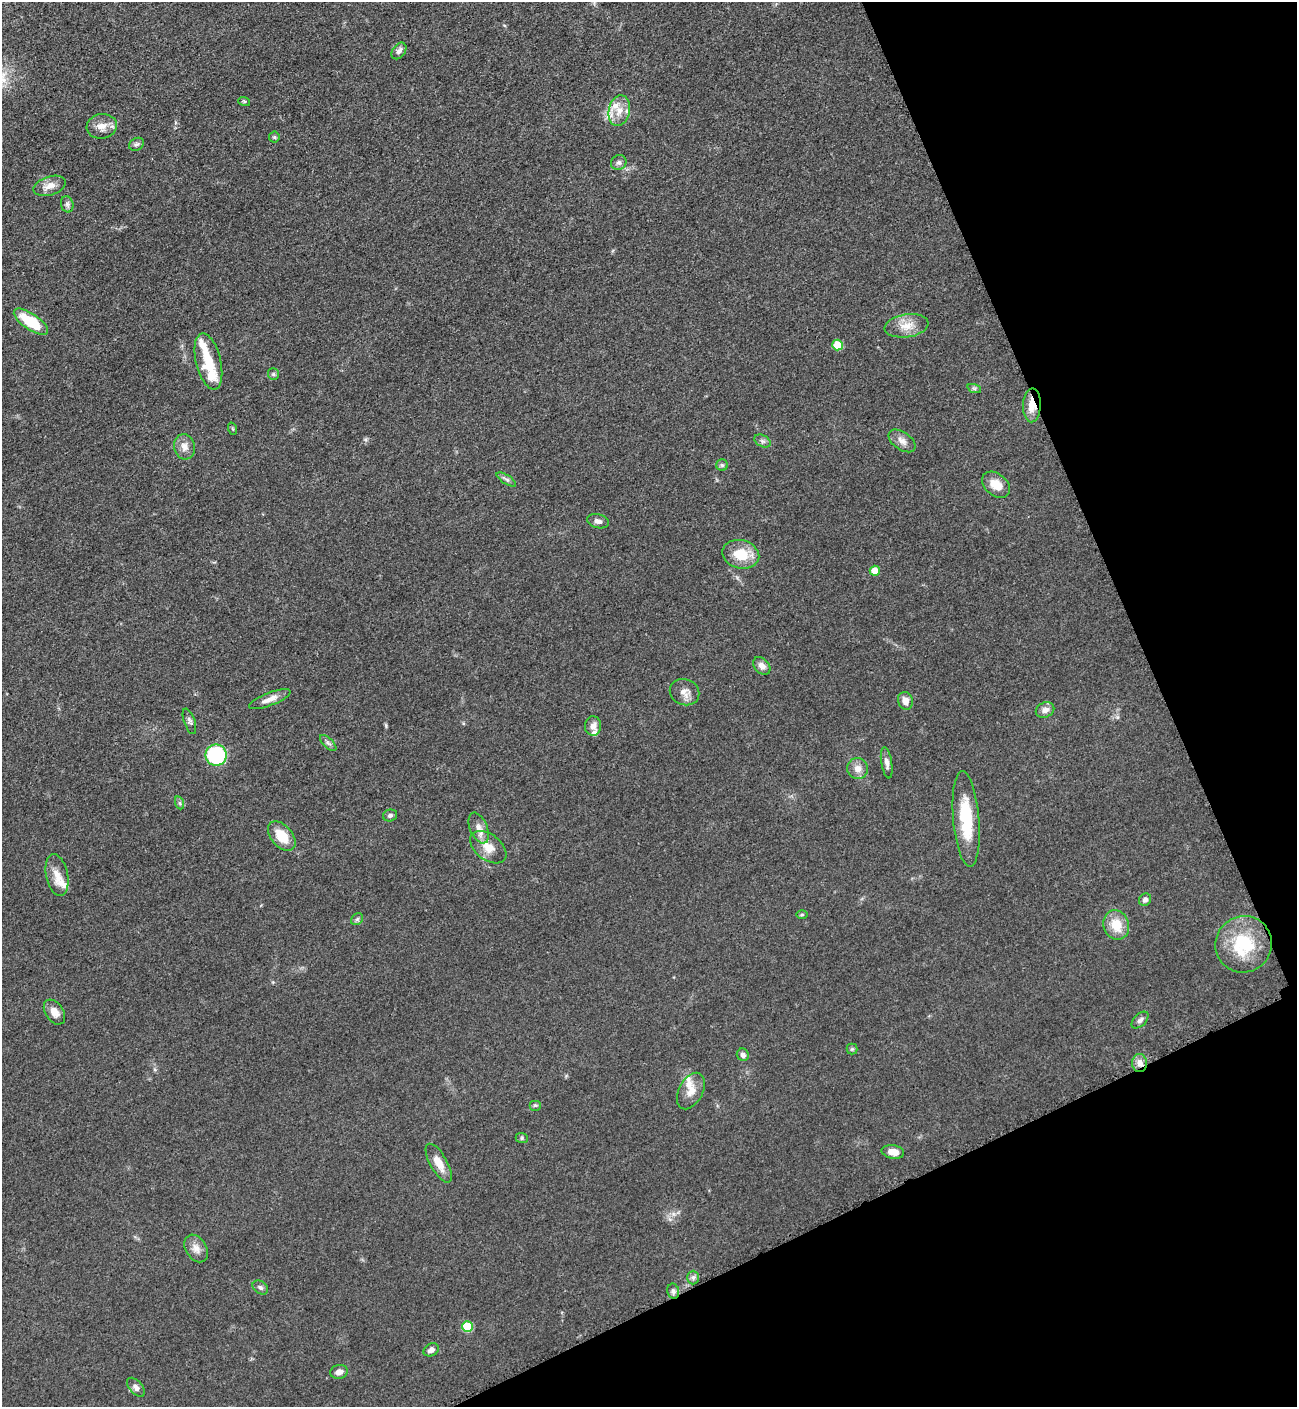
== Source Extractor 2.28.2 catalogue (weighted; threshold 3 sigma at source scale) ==
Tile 12 of 4 x 4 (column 4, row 3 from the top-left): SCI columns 4183-5477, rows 1471-2875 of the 5668 x 5702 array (HDU 1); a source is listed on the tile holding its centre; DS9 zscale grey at full resolution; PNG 1299 x 1409 px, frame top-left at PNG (2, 2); each listed source drawn as its Kron ellipse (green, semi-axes under 4 px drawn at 4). Shown black and unused: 22% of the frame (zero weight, under 3 of 5 exposures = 4% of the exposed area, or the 3 px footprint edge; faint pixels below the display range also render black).
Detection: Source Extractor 2.28.2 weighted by HDU 2 'WHT'; one run over the whole footprint, this tile lists its part. Background 0.0524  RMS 0.006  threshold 0.0272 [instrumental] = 3 sigma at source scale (4.5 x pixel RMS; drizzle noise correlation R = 1.50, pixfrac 1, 0.05/0.05 arcsec/px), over >= 5 px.
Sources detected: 76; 9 inside a brighter listed object's ellipse — not listed separately; the other 67 listed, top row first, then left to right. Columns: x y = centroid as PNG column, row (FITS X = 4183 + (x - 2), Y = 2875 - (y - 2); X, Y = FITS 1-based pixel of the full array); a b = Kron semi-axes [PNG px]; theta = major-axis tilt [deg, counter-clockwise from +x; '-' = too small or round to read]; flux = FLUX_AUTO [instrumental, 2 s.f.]
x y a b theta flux
399 51 9 6 54 2.4
244 101 6 3 -18 0.65
619 111 15 10 79 7.1
102 126 15 12 8 6.4
274 137 5 5 - 0.9
137 144 8 6 30 1.5
619 163 8 7 - 1.9
50 186 17 9 18 5.4
67 204 8 6 -76 1.7
31 322 20 8 -34 22
906 326 22 11 9 8.5
838 345 5 5 - 17
208 362 29 12 -76 19
273 374 6 5 - 1
974 388 7 4 -19 1.1
1032 405 17 9 87 8.7
233 429 6 4 -70 0.75
762 441 9 5 -27 1.7
902 441 15 9 -35 4.1
184 447 13 10 -75 4.7
722 465 5 5 - 1.1
506 480 11 4 -32 1.6
996 485 15 11 -39 8.4
598 521 11 7 -14 2.7
741 554 18 14 -15 15
875 571 5 5 - 8.9
762 666 10 7 -48 3.4
684 692 15 13 -22 5.2
270 699 22 6 21 5.1
905 701 9 7 -76 4.6
1045 710 9 7 22 3.7
189 721 13 5 -71 1.8
593 726 10 8 88 3.5
328 743 10 4 -44 1.6
216 755 10 10 - 52
887 763 16 5 -81 3.1
858 769 10 10 - 4.5
180 803 7 4 -71 1
390 815 7 6 - 1.5
966 819 48 13 -85 29
479 828 16 8 -67 4.8
282 836 17 10 -50 13
488 847 20 13 -38 9.3
57 875 21 11 -78 7.6
1145 900 6 5 - 2.1
802 915 6 4 0 0.7
357 919 6 5 - 1.2
1116 925 15 12 -70 12
1244 944 29 27 52 35
54 1012 14 9 -55 4.9
1140 1020 10 6 45 2
852 1049 5 5 - 0.89
743 1055 6 6 - 2.3
1139 1063 9 7 -86 3.9
691 1091 19 12 62 7.5
535 1105 6 5 - 0.93
522 1138 6 5 - 1
893 1152 11 6 -10 5.6
439 1163 22 8 -60 7.6
196 1248 15 10 -57 4.8
693 1278 7 6 - 1.7
260 1287 8 6 -33 1.6
673 1291 7 6 - 1.9
467 1327 5 5 - 26
431 1350 8 6 31 2.8
339 1372 9 7 9 3.4
136 1387 11 6 -49 2.8
Overlapping masked pixels (flux is a lower limit): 2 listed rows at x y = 1032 405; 1139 1063